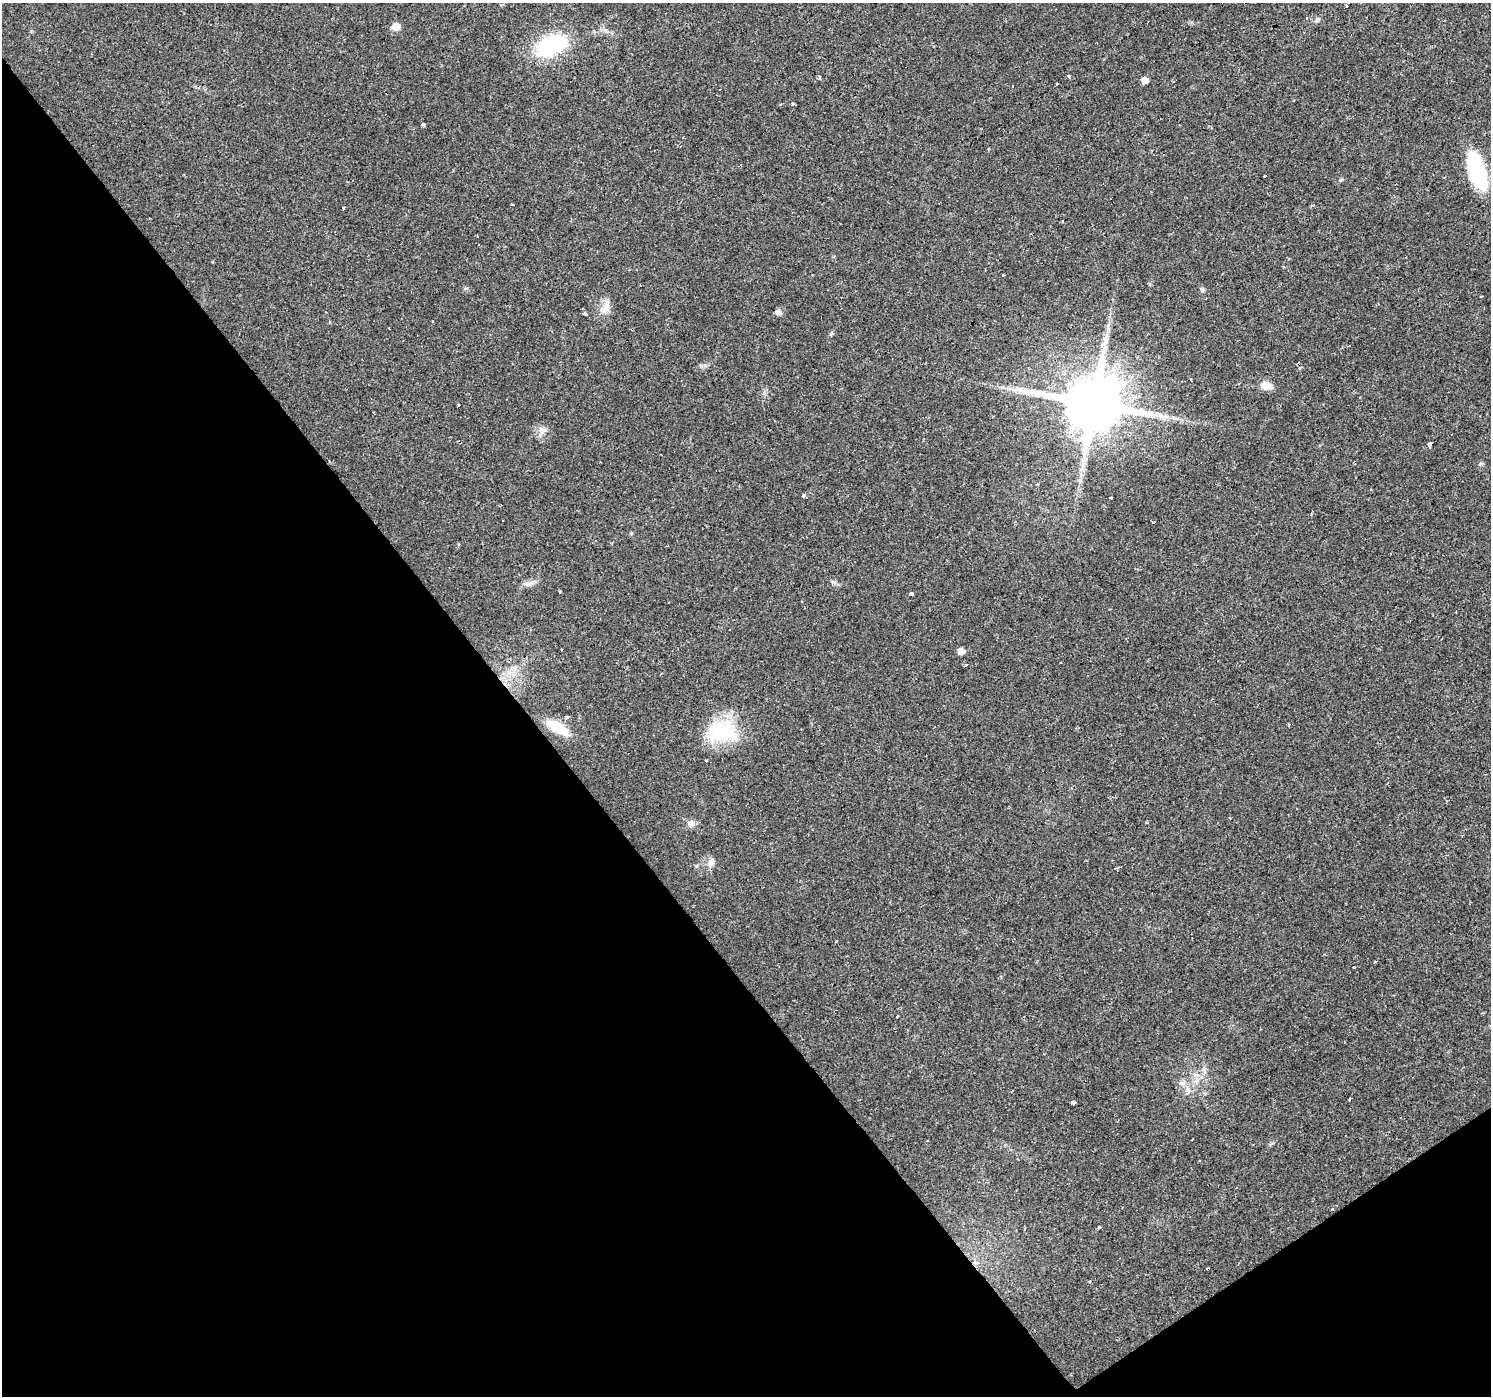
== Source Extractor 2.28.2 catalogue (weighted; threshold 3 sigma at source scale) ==
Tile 14 of 4 x 4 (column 2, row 4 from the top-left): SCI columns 1492-2980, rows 191-1584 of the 5959 x 5893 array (HDU 1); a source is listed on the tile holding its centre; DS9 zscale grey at full resolution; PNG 1493 x 1398 px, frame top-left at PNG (2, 3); no overlay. Shown black and unused: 38% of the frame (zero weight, under 2 of 3 exposures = <1% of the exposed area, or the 3 px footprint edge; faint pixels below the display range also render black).
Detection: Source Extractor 2.28.2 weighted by HDU 2 'WHT'; one run over the whole footprint, this tile lists its part. Background 0.0205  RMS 0.0033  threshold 0.0149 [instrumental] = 3 sigma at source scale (4.5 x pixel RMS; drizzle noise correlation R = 1.50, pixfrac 1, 0.0396/0.0396 arcsec/px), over >= 5 px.
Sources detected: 70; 9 cosmic-ray / hot-pixel residue — not listed; the other 61 listed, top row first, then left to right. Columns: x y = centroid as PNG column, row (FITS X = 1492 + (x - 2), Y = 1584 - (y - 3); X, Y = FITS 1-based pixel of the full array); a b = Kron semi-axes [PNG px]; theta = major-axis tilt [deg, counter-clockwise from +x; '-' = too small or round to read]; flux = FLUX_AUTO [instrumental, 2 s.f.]
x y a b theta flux
1346 6 3 3 - 1.8
1317 20 9 3 45 0.56
396 27 7 7 - 3.9
552 45 31 17 21 30
820 77 5 3 - 0.32
1068 77 3 3 - 2.8
1144 80 5 5 - 2.8
1057 84 3 2 - 0.38
794 104 3 3 - 3.8
780 105 3 3 - 0.99
423 125 3 3 - 2.7
1477 170 35 14 -73 31
1265 176 4 3 - 1.8
1341 180 6 3 18 0.38
512 204 3 2 - 0.25
343 208 3 3 - 3.1
1284 267 3 2 - 0.54
1202 289 8 5 -65 0.61
1480 297 3 3 - 0.33
607 307 15 9 73 2.5
778 312 8 6 -5 1.1
584 314 3 3 - 2.4
831 333 6 4 59 0.53
1105 343 11 4 56 1.2
1190 380 3 2 - 0.59
1266 385 11 8 -8 3.4
1093 404 16 14 4 2500
458 405 3 2 - 0.37
543 430 12 9 -9 2.3
1431 444 3 3 - 78
1480 464 6 4 20 0.44
1082 465 9 4 82 1.3
804 495 5 3 - 0.92
1111 497 3 2 - 0.58
1154 522 3 3 - 3.7
631 533 5 4 - 0.41
530 583 17 6 13 1.8
560 592 3 3 - 1.1
911 594 4 3 - 2.4
961 651 5 5 - 3.1
1061 663 2 2 - 0.38
966 665 3 3 - 2
567 717 4 3 - 1.7
1289 725 3 3 - 1
558 727 28 11 -32 8.8
722 732 41 27 -6 20
706 761 3 3 - 5.6
691 823 9 9 - 1.8
711 862 11 7 68 2
1117 868 6 3 31 0.45
836 942 4 3 - 1.7
1353 967 3 3 - 1
897 1017 3 3 - 2.4
1044 1054 2 2 - 0.19
1204 1069 8 6 89 1.1
1182 1083 8 6 2 1.2
1350 1099 3 3 - 0.73
1073 1103 4 3 - 26
927 1141 2 2 - 0.41
1099 1227 4 3 - 0.36
975 1262 7 5 -47 0.84
Overlapping masked pixels (flux is a lower limit): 2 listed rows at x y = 1093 404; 975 1262
Unlisted compact peaks at least as high as the median listed source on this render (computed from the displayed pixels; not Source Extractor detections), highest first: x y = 833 582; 466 288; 696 866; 1003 275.